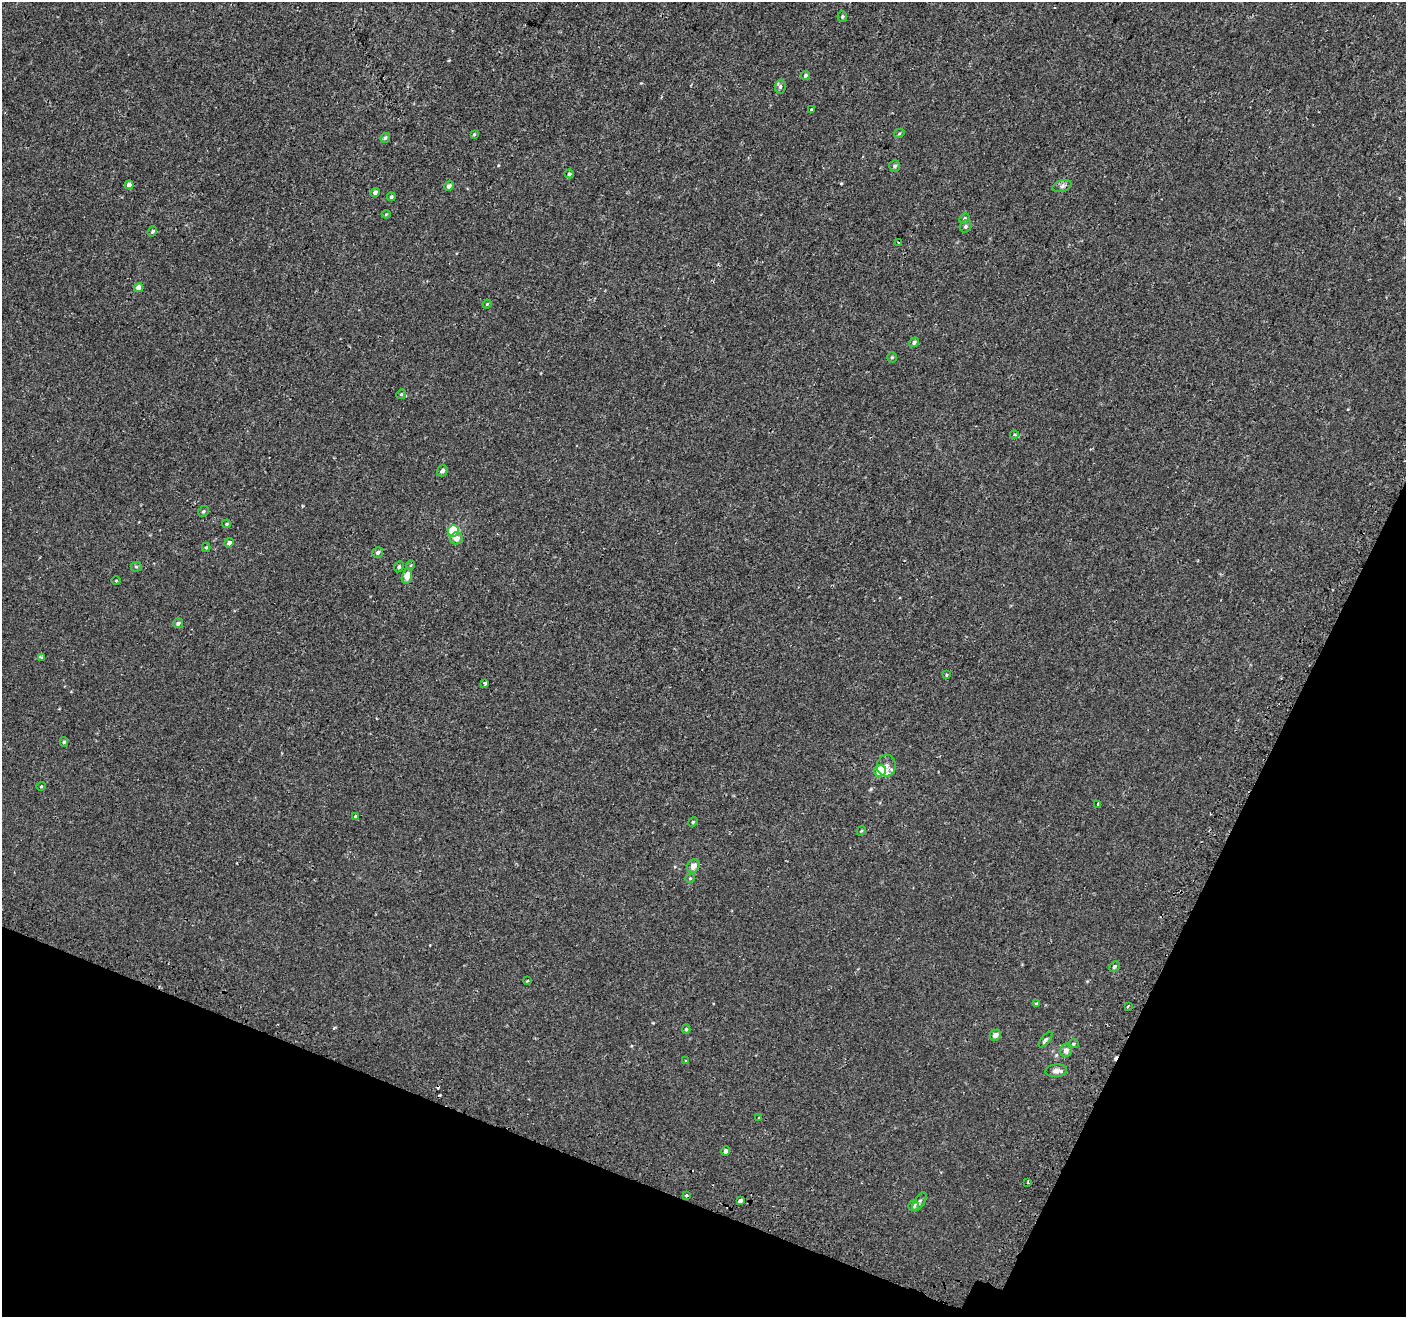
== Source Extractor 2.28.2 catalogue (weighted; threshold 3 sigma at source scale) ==
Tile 15 of 4 x 4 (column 3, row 4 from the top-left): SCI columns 2854-4257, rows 327-1641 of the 5716 x 5844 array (HDU 1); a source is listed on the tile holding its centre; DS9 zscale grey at full resolution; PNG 1408 x 1319 px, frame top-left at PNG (2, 2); each listed source drawn as its Kron ellipse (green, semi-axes under 4 px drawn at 4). Shown black and unused: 20% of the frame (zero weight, under 2 of 3 exposures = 3% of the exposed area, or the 3 px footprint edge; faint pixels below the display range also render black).
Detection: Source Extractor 2.28.2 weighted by HDU 2 'WHT'; one run over the whole footprint, this tile lists its part. Background -5.26e-05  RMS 0.0031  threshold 0.0138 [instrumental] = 3 sigma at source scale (4.5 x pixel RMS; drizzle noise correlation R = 1.50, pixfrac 1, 0.0396/0.0396 arcsec/px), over >= 5 px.
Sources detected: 76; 4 cosmic-ray / hot-pixel residue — neither listed nor drawn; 2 inside a brighter listed object's ellipse — not listed separately; the other 70 listed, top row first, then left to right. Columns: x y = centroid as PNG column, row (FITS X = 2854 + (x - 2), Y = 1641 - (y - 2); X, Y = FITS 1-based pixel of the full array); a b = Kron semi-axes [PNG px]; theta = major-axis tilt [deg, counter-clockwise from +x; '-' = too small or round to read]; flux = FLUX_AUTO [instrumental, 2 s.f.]
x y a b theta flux
842 16 5 4 - 0.42
805 75 5 4 - 0.7
780 87 7 5 87 0.65
811 110 3 3 - 1.2
899 133 5 4 - 0.34
474 134 4 3 - 0.29
385 138 5 4 - 0.53
895 166 6 5 - 0.7
569 174 4 4 - 0.54
129 185 4 4 - 1.5
449 186 5 4 - 1.1
1062 186 10 6 16 0.93
375 193 5 4 - 0.88
391 197 4 4 - 0.49
386 214 4 4 - 0.28
964 219 5 4 - 0.57
966 226 6 5 - 0.66
152 231 5 4 - 0.47
899 243 3 3 - 0.57
138 288 5 4 - 1.8
487 304 4 3 - 0.23
914 342 5 4 - 0.7
892 357 5 5 - 0.43
401 394 5 4 - 0.4
1014 435 4 3 - 0.27
442 471 6 5 - 1
203 511 6 5 - 0.49
227 524 4 3 - 0.36
453 531 6 5 - 12
456 538 6 6 - 1.9
229 543 5 4 - 1
206 548 4 4 - 0.32
378 553 6 5 - 0.83
411 565 5 3 - 0.24
136 567 5 5 - 0.43
399 567 6 4 62 0.57
407 576 8 5 76 2.1
116 581 5 3 - 0.24
178 623 5 4 - 0.66
41 657 4 3 - 0.58
946 675 3 3 - 0.34
485 683 3 3 - 0.82
64 742 5 4 - 0.39
886 766 11 9 77 1.6
880 771 6 5 - 6.7
41 786 4 4 - 0.3
1098 804 3 3 - 0.91
356 816 4 3 - 0.25
693 822 5 4 - 0.34
861 831 5 3 - 0.26
693 866 7 6 - 2
690 878 4 4 - 0.29
1114 967 6 4 44 0.53
527 980 3 2 - 0.39
1036 1004 4 4 - 0.3
1128 1006 3 2 - 0.37
686 1029 5 4 - 0.43
995 1035 6 5 - 1.7
1046 1040 9 4 51 0.63
1073 1044 5 4 - 0.37
1066 1050 7 6 - 1.5
686 1061 4 4 - 0.24
1056 1071 11 6 5 1.5
758 1118 3 2 - 0.37
726 1151 5 4 - 1
1028 1182 3 3 - 0.31
686 1196 3 3 - 0.7
740 1201 4 3 - 2.5
919 1202 11 5 59 0.77
913 1206 6 5 - 1.2